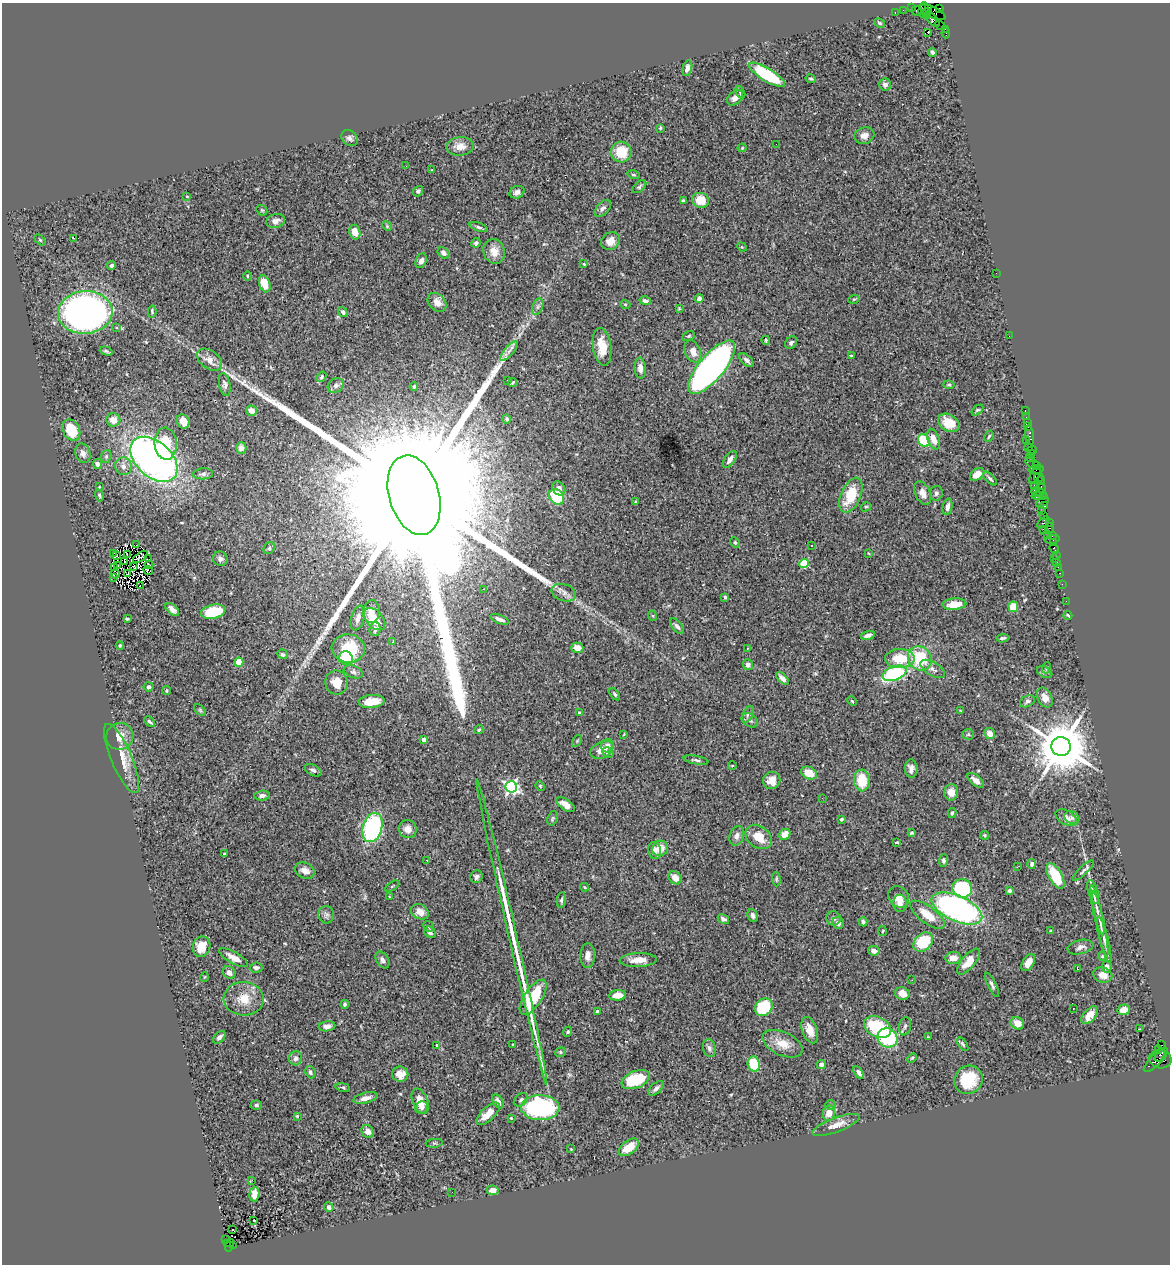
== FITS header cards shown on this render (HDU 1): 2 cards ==
NAXIS1  =                 1168
NAXIS2  =                 1262

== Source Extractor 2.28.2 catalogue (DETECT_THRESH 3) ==
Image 1168 x 1262 px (HDU 1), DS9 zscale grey, 1 PNG px = 1 image px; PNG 1172 x 1266 px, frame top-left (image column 1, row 1262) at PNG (2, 3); each listed source drawn as its Kron ellipse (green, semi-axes under 4 px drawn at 4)
Background 1.31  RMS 0.053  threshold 0.159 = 3 sigma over >= 5 px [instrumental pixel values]
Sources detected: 402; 2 with non-positive FLUX_AUTO (blend fragments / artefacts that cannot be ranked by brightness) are neither listed nor drawn; the other 400 listed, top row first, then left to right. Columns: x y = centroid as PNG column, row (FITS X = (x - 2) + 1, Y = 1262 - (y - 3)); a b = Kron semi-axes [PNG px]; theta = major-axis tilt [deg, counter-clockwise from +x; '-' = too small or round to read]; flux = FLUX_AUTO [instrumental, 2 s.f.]
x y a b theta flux
912 8 2 2 - 15
928 8 3 3 - 77
940 8 2 2 - 4.3
903 10 2 2 - 6.4
924 10 8 5 84 320
917 11 5 4 - 110
895 12 3 2 - 26
933 12 14 5 -25 190
927 13 5 2 - 100
933 19 9 5 -47 320
880 23 6 4 -29 4.8
940 25 5 2 - 31
945 29 3 2 - 24
928 33 3 2 - 7
946 33 5 3 - 52
932 52 4 3 - 6.3
687 68 8 4 74 16
767 75 20 6 -31 240
811 79 5 3 - 5.1
885 85 6 6 - 14
740 92 6 3 -63 7.1
735 98 9 6 42 23
660 128 3 3 - 3.5
864 136 10 8 17 21
350 138 9 7 -40 13
776 144 2 2 - 19
460 146 14 9 5 32
742 148 4 4 - 3.8
621 152 10 10 - 95
406 166 3 2 - 3.5
432 170 3 3 - 2.5
633 175 6 4 -17 4.6
639 187 8 4 39 6.9
418 191 5 4 - 7.3
517 192 8 6 22 15
187 197 4 2 - 2.5
700 200 8 7 - 63
683 201 4 3 - 4.8
603 208 10 6 45 12
262 210 6 4 -43 4.6
276 221 9 6 18 16
387 226 5 4 - 4.1
479 227 9 4 -20 7.5
355 232 7 5 -74 53
74 238 2 2 - 31
40 240 6 4 -45 4.5
610 241 10 8 41 31
476 243 5 4 - 8.8
742 247 5 4 - 3.5
494 251 12 10 -72 37
443 253 6 5 - 12
421 261 7 5 66 14
584 264 3 2 - 2.7
112 265 4 3 - 8.2
996 273 2 2 - 4.5
247 276 5 3 - 3.4
265 284 9 5 -71 53
699 298 4 4 - 9
854 299 6 3 18 3.5
645 301 5 4 - 9.4
437 302 11 8 -46 32
625 304 5 3 - 3.2
538 307 8 5 70 8.5
679 308 4 3 - 3.5
85 312 27 21 4 1600
152 312 6 3 -87 5.7
343 312 5 4 - 8.1
117 327 4 4 - 6.2
688 336 6 4 28 6.1
1009 336 2 2 - 2.4
766 340 4 3 - 4.1
791 343 7 5 52 8
602 347 19 9 -81 61
106 351 6 4 -17 6
509 351 12 4 50 17
693 351 11 7 -68 26
851 356 4 2 - 2.8
210 360 14 9 -37 31
747 360 9 4 -43 11
711 367 33 12 50 1900
640 368 10 5 -85 19
321 377 6 4 54 5.8
507 380 2 2 - 43
513 383 4 2 - 4.6
225 384 11 5 -78 11
336 385 8 7 - 12
949 385 5 4 - 5.3
414 386 4 3 - 4.8
977 410 6 3 38 4.8
1025 410 3 2 - 23
251 411 5 5 - 23
1026 417 2 2 - 14
507 419 5 4 - 7.6
113 420 7 6 - 28
183 421 7 6 - 29
949 423 11 8 -31 60
1028 423 2 2 - 43
1028 427 3 2 - 54
71 430 11 8 -64 100
1030 435 9 3 -83 150
989 436 6 3 62 4.5
933 439 11 5 -72 29
1027 440 4 3 - 25
924 441 7 5 -53 150
166 444 16 11 -86 99
1029 447 3 3 - 24
241 448 5 5 - 24
1032 450 5 2 - 64
83 453 10 7 -71 16
1032 454 2 2 - 28
106 456 6 5 - 6.2
1030 457 4 3 - 80
154 459 27 17 -42 1700
730 459 10 5 55 18
1032 463 7 3 -31 70
97 464 5 4 - 15
1036 465 4 2 - 60
123 466 9 8 - 19
1036 469 7 3 8 120
203 474 10 5 4 10
977 474 8 5 34 42
1035 476 9 4 66 250
1039 477 5 2 - 32
990 478 9 3 -46 7.1
1040 481 3 2 - 35
1034 485 2 2 - 27
99 487 3 2 - 2.7
559 488 7 6 - 19
1041 488 6 3 -71 130
1036 492 5 3 - 190
923 493 12 7 -65 25
936 493 7 6 - 9.2
1040 493 4 3 - 32
99 495 6 4 -72 5.1
414 495 41 25 -74 450000
851 495 18 10 66 110
1040 496 8 3 1 130
556 497 8 7 - 120
635 502 4 3 - 4.6
1042 502 7 3 29 270
1045 506 3 3 - 69
866 507 5 4 - 4.6
947 507 8 4 78 16
1042 511 2 2 - 12
1044 515 2 2 - 52
1043 522 7 3 46 270
1049 522 3 2 - 46
1043 529 3 2 - 120
1049 529 6 3 78 49
1048 535 3 2 - 100
1052 536 2 2 - 11
1052 539 7 3 11 20
735 542 5 4 - 4.6
1053 543 3 2 - 49
136 545 2 2 - 2.5
811 545 3 3 - 6.4
269 548 6 5 - 5.8
1054 548 5 3 - 120
868 553 3 2 - 2.5
113 554 3 2 - 5.6
128 555 4 2 - 1.2
1056 555 3 2 - 9.4
117 556 4 2 - 4.8
140 557 8 2 33 2.9
149 559 3 2 - 3.9
220 559 7 7 - 11
1054 559 3 2 - 30
125 562 3 2 - 2.4
1057 562 3 3 - 77
804 564 4 4 - 160
149 565 4 2 - 2.2
118 566 2 2 - 2.7
133 566 3 2 - 0.93
1058 567 2 2 - 11
114 568 4 2 - 0.24
148 571 5 2 - 1.4
128 573 3 2 - 1.3
1060 573 3 2 - 18
115 574 5 2 - 4.1
113 577 3 2 - 2.6
1062 584 2 2 - 11
140 586 4 3 - 170
483 589 3 2 - 9.1
564 593 12 8 -19 20
725 597 4 3 - 8.8
1066 601 2 2 - 14
955 604 12 5 4 52
1013 607 5 5 - 61
172 609 8 4 -42 15
371 611 12 8 89 30
213 612 12 7 12 130
1068 615 4 3 - 4.3
653 616 5 3 - 3.2
358 618 12 6 74 20
127 619 3 3 - 4.3
374 619 13 8 -47 67
500 619 10 4 -20 14
677 626 9 5 -51 9.9
375 629 7 5 83 13
868 635 7 4 16 14
1003 638 6 3 8 7.3
393 642 4 2 - 4.4
120 645 4 3 - 4.4
348 648 16 14 -7 130
577 648 6 5 - 31
748 648 2 2 - 3.4
283 654 5 4 - 6.4
346 658 7 6 - 190
900 658 15 9 1 95
920 658 12 11 - 170
239 662 4 4 - 110
748 665 5 5 - 13
1046 668 5 3 - 4
933 669 14 6 -31 17
353 672 10 6 -22 9.7
1045 672 8 5 -28 8.4
895 673 12 7 21 340
782 678 8 4 -43 15
336 682 12 11 - 41
149 687 5 4 - 8.3
167 690 5 3 - 3.7
615 694 7 4 -53 7.1
1045 698 11 7 -63 29
372 701 13 6 5 58
852 701 5 3 - 3.7
1027 701 8 5 26 8.7
200 710 7 4 -46 4.6
961 711 4 2 - 2.5
579 713 4 4 - 3
748 714 9 5 62 9.9
750 720 9 6 -36 12
150 722 6 4 -44 6.6
479 730 5 4 - 4.8
990 733 5 5 - 25
624 734 3 2 - 1.9
968 734 6 5 - 5.8
120 736 14 13 - 41
424 740 4 3 - 20
577 741 6 4 57 4.6
607 746 7 6 - 15
1061 746 9 9 - 22000
602 750 12 8 28 33
608 753 6 5 - 14
122 759 37 10 -67 59
696 760 12 3 -10 8.5
732 766 4 3 - 2.5
911 769 9 6 -88 19
313 770 9 5 -28 10
809 773 8 6 -26 56
772 780 9 8 - 28
862 780 11 7 -86 99
976 780 9 5 -39 24
540 786 5 4 - 4
511 787 6 5 - 810
951 792 8 7 - 34
262 796 7 5 6 14
822 798 2 2 - 1.5
565 805 10 5 -33 30
952 813 5 3 - 5.7
553 818 7 5 72 5.8
1066 818 12 7 -32 22
1072 818 8 6 -26 10
841 819 3 3 - 8.7
372 828 15 9 74 440
408 829 9 9 - 25
911 833 3 3 - 4.6
785 834 6 5 - 40
985 835 4 4 - 4.7
737 836 10 7 69 17
759 837 14 10 -36 64
897 842 3 2 - 3.5
660 848 8 7 - 45
655 850 8 6 -77 16
224 854 3 2 - 2.8
427 860 3 2 - 3.4
943 860 6 4 87 6.6
1032 864 5 4 - 8.8
1017 867 3 2 - 2.3
305 871 10 7 -24 25
1083 871 14 4 45 9.4
1055 876 14 6 -60 99
476 877 6 6 - 10
675 878 7 5 -48 26
776 879 7 4 -88 4.9
392 886 8 3 34 3.5
584 887 4 3 - 4.5
962 888 10 9 - 310
1009 891 4 3 - 7.2
1093 892 12 5 -72 13
389 897 4 2 - 2.5
899 897 11 9 -50 31
561 900 8 4 81 6.9
900 903 9 7 -88 21
957 908 27 12 -24 1100
1097 910 25 3 -77 23
420 912 9 7 -27 32
326 915 9 8 - 12
753 915 7 5 -68 11
927 915 20 8 -37 71
833 918 7 7 - 11
723 919 6 4 -31 11
863 922 5 4 - 8.3
838 923 6 5 - 14
1100 924 33 3 -78 24
428 926 6 5 - 6
882 931 5 3 - 3.1
1050 931 3 2 - 2.1
430 932 6 5 - 9.5
512 932 157 4 -77 310
1104 940 24 3 -76 19
923 942 11 8 42 140
201 947 10 8 71 57
1080 947 13 7 13 15
874 951 6 4 -9 21
588 956 12 7 88 22
1102 956 4 3 - 3.2
233 958 16 5 -30 35
953 958 8 6 6 36
382 960 9 6 -60 14
638 960 18 7 3 43
968 962 16 6 50 52
1028 962 9 5 58 30
1107 967 6 5 - 13
256 968 6 5 - 9.2
1077 969 3 2 - 2.8
229 973 7 5 -38 19
1103 975 10 7 -18 34
204 977 5 3 - 2.8
912 980 3 2 - 3.1
992 985 13 4 -64 10
902 993 7 6 - 31
618 995 8 5 4 47
533 997 20 8 56 170
244 999 20 16 -4 68
345 1004 4 4 - 6.4
764 1007 9 8 - 170
1073 1008 3 2 - 3.9
1124 1010 6 5 - 28
597 1011 3 3 - 7.6
1090 1015 10 6 48 37
1017 1023 7 6 - 36
327 1026 8 5 7 15
905 1026 9 6 78 8.7
878 1027 14 10 -27 210
1139 1029 2 2 - 2.4
810 1030 13 7 -71 37
568 1032 5 4 - 5.5
219 1037 7 5 49 12
928 1037 3 2 - 3.2
887 1038 10 9 - 260
513 1044 3 2 - 2.7
782 1044 21 11 -24 54
963 1044 8 4 -53 6.1
437 1045 4 3 - 3.9
1161 1045 3 2 - 270
709 1048 9 6 -75 13
1158 1049 2 2 - 15
560 1052 5 4 - 5
1160 1055 7 4 59 390
296 1058 7 6 - 12
912 1058 5 3 - 3.8
1160 1059 11 9 -11 600
1156 1060 16 5 45 540
754 1064 7 6 - 120
821 1064 5 4 - 9.1
310 1072 6 5 - 9.8
859 1072 7 4 -56 11
400 1074 8 7 - 28
636 1080 15 8 22 180
968 1080 15 13 46 140
343 1087 7 3 -9 5
656 1088 9 5 42 13
365 1098 12 5 14 22
521 1100 8 5 38 7.7
420 1101 13 7 -68 45
498 1101 8 5 -56 16
256 1105 6 4 3 8.6
831 1105 5 5 - 5.3
422 1107 6 6 - 9.3
540 1108 19 12 -1 480
829 1113 8 6 80 37
488 1114 15 6 44 39
297 1116 3 3 - 5.1
511 1118 3 3 - 3.1
836 1125 25 7 20 34
368 1131 7 6 - 17
434 1143 9 3 5 4.4
629 1147 11 6 37 63
571 1149 2 2 - 2.4
252 1180 3 2 - 4.4
493 1190 6 5 - 27
452 1192 3 2 - 2.7
254 1194 7 5 86 31
329 1207 5 4 - 12
254 1220 3 2 - 3.1
232 1230 3 2 - 6.4
226 1239 3 2 - 20
227 1243 3 3 - 57
229 1245 6 2 73 88
233 1245 2 2 - 92
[2 non-positive-flux detections neither listed nor drawn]